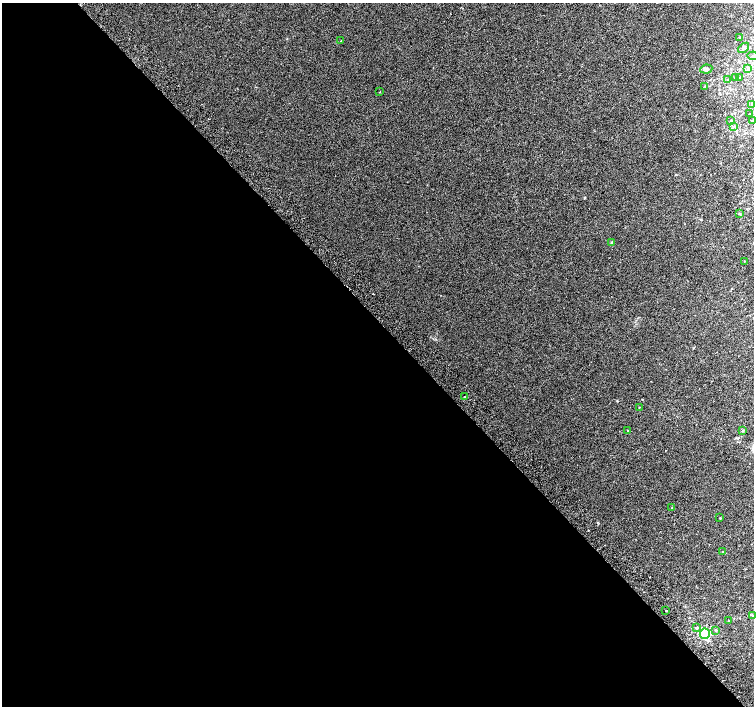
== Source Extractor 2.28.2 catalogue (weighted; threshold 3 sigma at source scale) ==
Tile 9 of 4 x 4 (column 1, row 3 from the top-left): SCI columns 39-1542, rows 1647-3053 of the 6087 x 6041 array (HDU 1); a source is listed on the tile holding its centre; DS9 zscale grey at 2 x 2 block average (1 PNG px = mean of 2 x 2 image px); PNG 756 x 708 px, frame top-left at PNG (2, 3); each listed source drawn as its Kron ellipse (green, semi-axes under 4 px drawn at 4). Shown black and unused: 54% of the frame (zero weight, under 2 of 3 exposures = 2% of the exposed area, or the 3 px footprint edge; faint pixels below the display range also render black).
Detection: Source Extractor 2.28.2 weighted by HDU 2 'WHT'; one run over the whole footprint, this tile lists its part. Background 0.0108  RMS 0.006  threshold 0.0271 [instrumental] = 3 sigma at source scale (4.5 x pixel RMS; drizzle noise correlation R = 1.50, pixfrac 1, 0.0396/0.0396 arcsec/px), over >= 5 px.
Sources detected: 34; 2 cosmic-ray / hot-pixel residue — neither listed nor drawn; the other 32 listed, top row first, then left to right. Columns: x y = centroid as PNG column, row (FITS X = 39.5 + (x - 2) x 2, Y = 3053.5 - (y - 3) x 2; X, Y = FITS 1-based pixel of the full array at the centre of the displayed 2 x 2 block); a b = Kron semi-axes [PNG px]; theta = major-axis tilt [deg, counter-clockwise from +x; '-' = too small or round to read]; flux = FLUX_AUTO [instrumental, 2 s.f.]
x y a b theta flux
740 37 2 2 - 0.66
341 41 2 2 - 0.52
744 48 6 3 39 2.4
753 56 6 3 -11 1.6
748 68 3 3 - 1.4
706 69 6 4 9 3.9
735 77 3 2 - 0.51
739 77 3 2 - 0.57
727 80 3 2 - 0.49
705 86 3 2 - 0.68
380 92 2 2 - 0.57
752 104 3 3 - 1.2
750 114 2 2 - 0.43
731 120 3 2 - 0.88
752 121 3 2 - 0.64
734 126 3 2 - 1
739 214 2 2 - 1.4
612 242 4 3 - 1.2
744 261 2 2 - 0.42
465 396 2 2 - 0.93
639 407 2 2 - 0.52
743 430 3 2 - 0.87
628 431 2 2 - 0.66
672 508 3 2 - 0.54
720 518 2 2 - 0.98
722 552 2 2 - 0.48
666 610 2 2 - 1.2
752 615 3 2 - 1
728 620 2 2 - 0.44
697 628 3 3 - 2.4
716 630 3 3 - 1.9
705 634 5 5 - 56
Isophote crosses this tile's border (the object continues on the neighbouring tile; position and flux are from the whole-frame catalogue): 1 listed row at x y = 753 56
Diffuse or blended objects may show on this block-average render without a row.